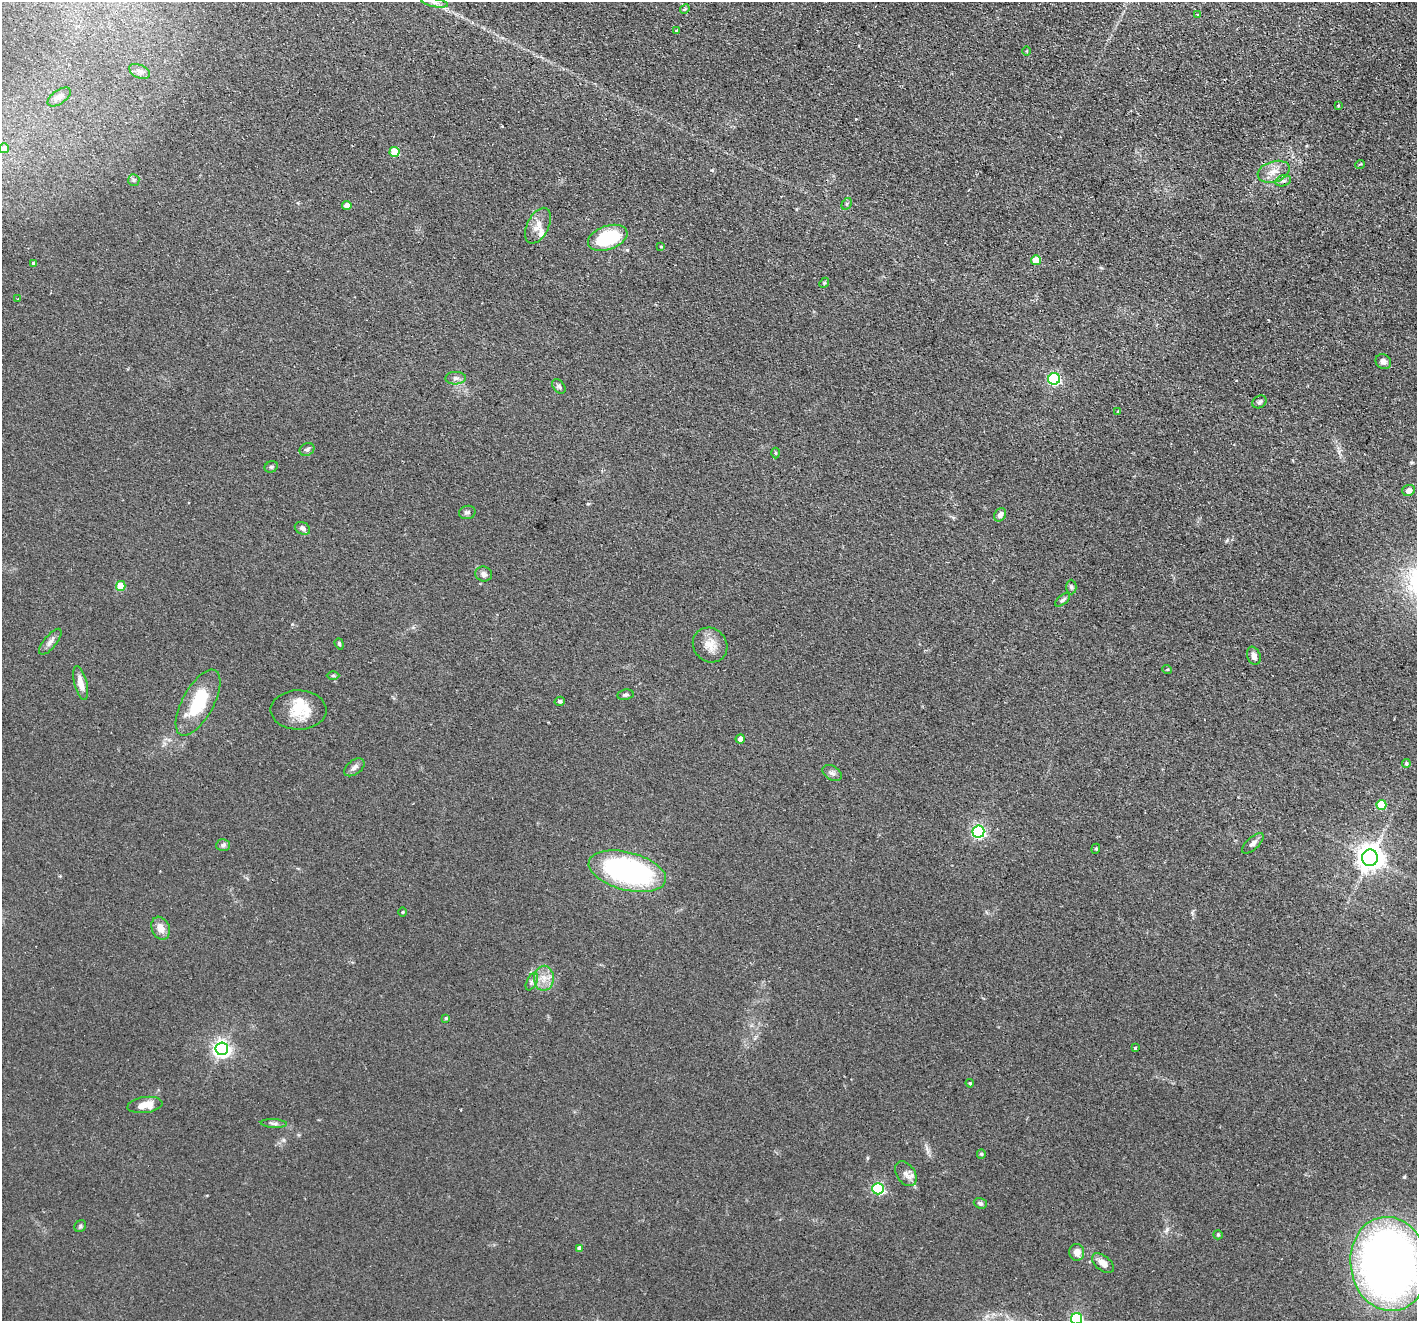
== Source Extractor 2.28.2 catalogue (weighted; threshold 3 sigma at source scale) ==
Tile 10 of 4 x 4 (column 2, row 3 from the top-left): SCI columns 1459-2873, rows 1493-2811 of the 5744 x 5759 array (HDU 1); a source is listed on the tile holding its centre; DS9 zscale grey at full resolution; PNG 1419 x 1323 px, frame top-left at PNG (2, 2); each listed source drawn as its Kron ellipse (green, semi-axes under 4 px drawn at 4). Shown black and unused: <1% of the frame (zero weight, under 2 of 3 exposures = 4% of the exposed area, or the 3 px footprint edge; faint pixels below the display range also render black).
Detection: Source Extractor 2.28.2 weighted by HDU 2 'WHT'; one run over the whole footprint, this tile lists its part. Background 0.0769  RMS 0.0066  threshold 0.0296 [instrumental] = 3 sigma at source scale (4.5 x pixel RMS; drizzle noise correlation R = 1.50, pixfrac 1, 0.05/0.05 arcsec/px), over >= 5 px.
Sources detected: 85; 1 inside a brighter object's white glare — neither listed nor drawn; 1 inside a brighter listed object's ellipse — not listed separately; the other 83 listed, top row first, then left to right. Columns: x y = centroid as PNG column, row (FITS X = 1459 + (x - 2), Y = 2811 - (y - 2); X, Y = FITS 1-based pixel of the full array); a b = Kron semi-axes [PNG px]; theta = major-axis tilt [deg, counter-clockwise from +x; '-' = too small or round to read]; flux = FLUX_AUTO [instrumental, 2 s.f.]
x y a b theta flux
434 3 13 4 -11 2.4
685 9 5 4 - 0.7
1198 14 4 3 - 0.75
677 31 3 3 - 1.4
1026 51 5 3 - 0.47
140 71 11 6 -25 2.2
59 97 13 7 35 2.8
1338 106 4 3 - 0.5
4 148 5 5 - 3.5
395 152 5 5 - 21
1360 164 5 3 - 0.59
1274 172 16 10 17 6.7
134 180 6 5 - 1.2
1283 181 8 5 16 1.6
847 204 6 4 60 0.89
347 205 5 4 - 3.2
538 226 19 10 63 6.4
608 238 20 11 19 39
661 247 4 3 - 0.61
1036 260 5 5 - 17
33 263 4 4 - 1.3
824 283 5 4 - 0.83
18 299 3 2 - 0.71
1383 362 8 7 - 2.7
456 378 10 6 1 2.2
1054 379 6 6 - 87
559 386 8 5 -51 1.3
1259 402 7 6 - 1.5
1118 411 3 3 - 1.4
307 449 8 6 25 1.6
775 453 5 3 - 0.6
271 467 7 5 25 1.1
1409 490 6 5 - 3.2
467 512 8 6 13 1.6
1000 515 7 5 60 2.4
302 528 8 6 -26 2.4
484 574 8 7 - 2.3
121 586 5 5 - 15
1071 587 7 5 -90 1.3
1063 600 9 4 39 1.5
50 642 16 6 51 3.2
339 644 6 4 -70 0.88
710 645 18 16 -47 8.5
1254 656 9 6 -70 3.6
1167 669 5 3 - 0.54
333 675 6 4 0 0.85
81 683 17 6 -76 5.3
625 695 8 5 9 1.2
560 701 5 4 - 1
198 703 37 15 61 29
298 710 28 19 -1 16
740 739 4 4 - 4
1406 763 4 4 - 1.2
354 767 11 7 37 2.6
832 773 10 7 -30 2.2
1381 805 5 5 - 21
978 832 6 6 - 130
1253 843 13 6 42 2.8
223 845 7 6 - 1.5
1096 849 5 4 - 0.76
1370 858 8 8 - 710
627 871 40 19 -14 140
403 912 5 3 - 0.54
161 928 12 8 -67 5.5
544 978 12 10 89 6.3
532 981 9 5 63 1.9
446 1018 4 3 - 0.85
1135 1048 3 3 - 1.1
222 1049 6 6 - 250
970 1083 4 3 - 0.64
145 1105 17 8 8 8.8
274 1123 13 4 -3 1.7
981 1154 5 4 - 0.68
906 1174 14 9 -56 4
878 1189 5 5 - 81
980 1203 6 5 - 1.7
80 1226 6 5 - 1.1
1218 1235 5 4 - 0.72
579 1248 4 4 - 3.4
1077 1252 8 7 - 4.6
1103 1263 13 7 -39 5.3
1389 1264 47 38 -81 470
1076 1319 6 5 - 85
Isophote crosses this tile's border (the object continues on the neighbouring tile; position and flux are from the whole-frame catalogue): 2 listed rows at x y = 1389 1264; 1076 1319